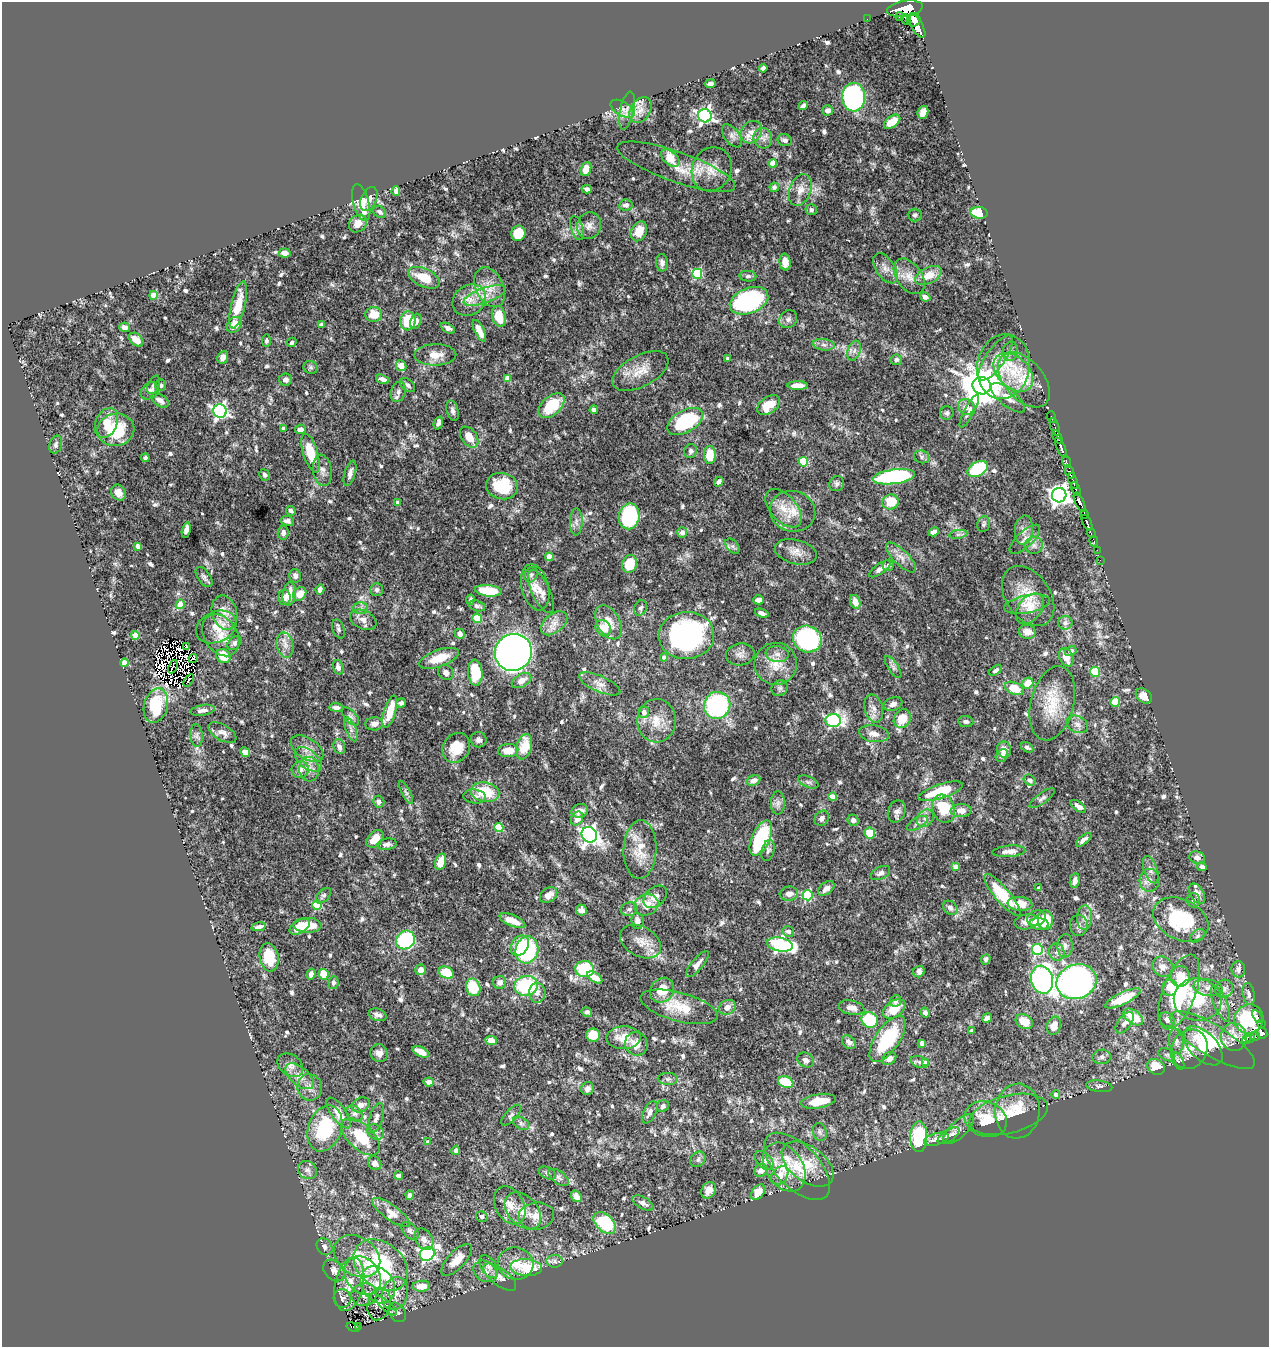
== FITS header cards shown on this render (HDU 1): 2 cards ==
NAXIS1  =                 1267
NAXIS2  =                 1345

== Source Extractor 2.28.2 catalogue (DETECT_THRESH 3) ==
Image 1267 x 1345 px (HDU 1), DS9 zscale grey, 1 PNG px = 1 image px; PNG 1271 x 1349 px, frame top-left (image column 1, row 1345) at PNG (2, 2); each listed source drawn as its Kron ellipse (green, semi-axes under 4 px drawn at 4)
Background 0.62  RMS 0.015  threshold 0.0452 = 3 sigma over >= 5 px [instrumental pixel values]
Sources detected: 739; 7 with non-positive FLUX_AUTO (blend fragments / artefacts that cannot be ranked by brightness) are neither listed nor drawn; of the other 732, the 500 brightest by FLUX_AUTO listed and drawn (232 fainter detections omitted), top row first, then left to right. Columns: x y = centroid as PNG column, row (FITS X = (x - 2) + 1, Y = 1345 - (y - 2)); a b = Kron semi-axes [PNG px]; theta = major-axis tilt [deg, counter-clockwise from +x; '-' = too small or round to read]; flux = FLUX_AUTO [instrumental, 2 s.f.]
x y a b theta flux
905 9 18 8 9 2500
900 17 4 2 - 48
867 19 2 2 - 3.2
906 19 6 3 -51 160
914 20 7 6 - 900
917 25 13 5 -58 1100
763 68 4 4 - 3.6
710 84 5 4 - 4.1
854 97 14 11 88 240
803 106 5 4 - 2.6
622 109 13 7 -30 5
627 110 19 7 78 6.4
640 110 14 10 59 9.8
828 110 5 5 - 4.7
923 112 7 5 72 8.6
705 116 7 6 - 350
892 122 9 5 38 16
751 132 12 10 54 8.6
732 136 13 7 -52 5.1
763 138 10 9 - 6
785 140 7 6 - 3.7
670 158 11 6 -39 19
773 163 4 4 - 19
676 167 62 15 -19 30
586 169 7 5 70 13
712 169 22 19 66 20
774 187 5 4 - 2.7
587 189 5 4 - 3.1
800 190 16 10 70 11
396 191 5 3 - 3.4
369 199 12 7 65 7.4
361 203 19 8 -74 21
626 205 7 5 7 4.6
811 210 6 5 - 3.3
380 212 7 5 -38 3.2
979 213 8 5 -9 39
915 215 7 6 - 2.6
358 224 10 8 42 12
589 226 13 12 - 7.8
577 228 12 6 -73 4.6
639 231 10 7 63 18
518 233 8 7 - 28
285 253 6 4 -7 7.9
785 262 8 5 -85 7.5
662 263 9 6 -86 4
885 268 17 9 -57 8.9
697 274 5 5 - 61
928 275 14 8 26 18
748 276 8 5 -5 2.7
909 276 20 12 -54 14
424 278 17 9 -25 24
490 287 21 14 -65 17
153 295 4 4 - 16
485 295 22 7 19 14
925 297 5 4 - 4.3
469 300 18 15 35 16
749 301 20 12 22 190
238 305 24 7 77 27
374 314 8 7 - 17
499 316 10 7 -74 20
788 319 9 8 - 4.3
408 321 9 7 81 36
416 321 8 5 69 4.8
234 325 8 6 54 17
321 325 4 3 - 5.3
124 327 5 4 - 3.5
448 328 7 4 -29 3.6
479 331 12 5 -64 11
136 340 8 5 -39 10
266 340 6 4 89 2.7
292 342 5 4 - 2.9
824 345 11 5 -7 4.6
854 351 10 6 71 4.5
1010 351 9 7 81 4.5
435 355 21 10 1 12
223 357 7 5 67 5.8
996 358 26 9 55 13
727 359 3 3 - 3.2
896 360 5 5 - 2.9
401 366 5 5 - 12
311 367 7 6 - 2.6
1003 367 32 26 79 47
640 371 31 15 28 20
1013 372 23 15 -43 31
383 379 7 4 -19 4.7
507 379 4 4 - 15
285 380 6 6 - 3.8
1024 380 32 19 -49 36
154 385 10 5 66 2.9
161 385 6 5 - 2.9
407 385 9 5 -39 3.4
798 386 10 4 0 11
982 386 9 8 - 3500
150 391 10 7 37 5.2
398 392 10 7 72 4.3
1008 398 21 8 -39 9.1
160 400 10 5 -33 7.2
769 405 13 8 37 26
552 406 16 9 42 42
966 407 8 8 - 6.7
594 410 4 4 - 3.8
220 411 7 6 - 290
453 411 10 6 -77 3.9
969 411 19 5 62 4.4
947 413 7 6 - 2.7
1051 417 6 2 -72 11
685 421 19 11 30 100
106 423 16 10 67 14
438 423 7 4 70 3.4
1055 427 9 2 -70 37
283 428 4 3 - 3.2
300 429 5 5 - 6.4
116 430 18 16 9 51
469 437 11 7 -54 14
1057 437 7 4 -61 540
56 445 9 6 74 3.4
1061 448 11 3 -65 570
691 451 7 6 - 3.2
310 453 20 7 -73 30
710 455 9 6 -87 25
922 457 8 6 -16 3.1
145 458 4 3 - 3
803 462 5 4 - 50
1067 462 6 2 -72 20
978 469 11 7 30 72
322 470 16 9 -82 7.2
1070 472 7 3 -64 180
350 473 13 5 74 5.5
265 475 6 5 - 2.8
894 477 21 7 8 160
1073 481 8 3 -71 160
719 482 5 4 - 4.1
837 484 8 7 - 2.9
502 486 16 13 -13 47
1076 489 7 3 -67 150
118 493 8 7 - 8.3
1059 495 7 7 - 650
397 502 3 3 - 3.1
890 502 8 7 - 24
1079 502 10 4 -65 830
783 508 23 13 -48 18
291 511 5 4 - 3.3
793 511 23 20 -16 23
1084 514 4 3 - 120
629 516 13 10 80 120
287 521 7 5 -8 3.9
576 522 13 6 89 5.1
1087 523 8 3 -63 430
983 524 8 6 71 2.7
186 530 8 4 77 5.8
1024 530 14 9 84 7.2
682 532 5 5 - 5.7
934 532 5 4 - 6.7
283 533 7 5 83 4.1
1091 533 5 3 - 43
958 534 9 4 8 2.8
1025 539 20 8 43 7.3
1094 541 5 3 - 29
1034 545 9 8 - 4.9
138 546 4 4 - 7.9
732 546 9 5 -51 2.7
1097 550 2 2 - 7.6
796 552 21 12 -15 12
549 557 4 4 - 19
901 557 20 7 -45 8.5
1100 560 2 2 - 2.7
630 564 9 7 73 30
888 565 6 5 - 2.8
880 569 12 5 36 5.4
531 575 8 6 58 3
295 576 7 5 -75 4.1
204 577 11 6 -55 3.2
535 587 23 13 -76 15
320 590 5 4 - 3.9
377 590 6 6 - 3.5
488 591 14 5 -6 37
541 591 23 9 -65 8.4
289 594 12 6 82 15
300 594 7 6 - 13
1028 596 33 22 -55 31
284 597 7 6 - 5.5
470 600 5 3 - 2.7
759 600 5 4 - 6.5
855 602 7 5 -73 10
180 604 5 4 - 19
1027 604 23 9 12 12
477 606 8 5 -17 3.5
360 608 7 6 - 3.4
640 608 8 6 66 2.7
1030 609 17 11 51 13
224 613 17 12 -75 13
762 613 7 3 -20 4.4
477 618 5 4 - 24
363 620 14 9 -26 7.6
609 622 18 11 -61 16
554 623 15 9 39 9.8
1065 623 7 7 - 4.8
216 627 21 15 24 22
603 628 8 7 - 14
338 629 10 6 -70 2.9
1027 632 8 7 - 11
460 634 5 5 - 4.9
135 635 4 4 - 24
221 635 23 16 -56 22
686 635 28 23 5 230
807 639 14 13 - 160
234 643 8 5 44 3.2
285 645 13 8 -77 7.6
187 647 4 2 - 5.8
1071 651 6 5 - 3.8
513 652 19 18 - 860
740 654 14 11 10 6.3
777 654 11 8 -7 6.1
223 656 8 6 -44 21
664 657 4 4 - 5.7
1066 657 10 6 -66 12
193 658 4 2 - 4
439 658 21 8 19 21
124 663 4 4 - 25
776 664 21 21 - 22
173 667 7 2 67 2.6
338 667 7 5 -74 4.9
893 667 12 5 -55 3.5
996 670 7 4 36 3.1
1095 672 5 5 - 60
446 673 8 7 - 4.6
475 673 13 7 -86 44
189 680 7 2 54 4.3
521 681 10 6 30 8.6
1028 683 6 5 - 20
600 684 22 8 -24 8.9
780 688 8 7 - 3
1014 688 10 6 -22 28
1144 696 9 6 -39 9.4
1115 702 5 5 - 25
401 703 5 4 - 3.6
1052 703 38 21 76 39
893 704 10 6 22 5.8
717 705 13 13 - 120
156 706 17 12 75 37
336 707 6 4 -6 4.4
874 708 14 9 -75 7.7
203 710 12 5 9 5.2
390 712 16 5 73 23
644 712 6 5 - 6.2
351 716 11 5 -48 3.3
902 719 10 8 58 20
833 720 8 6 3 180
656 721 21 19 87 23
966 722 7 5 -9 2.8
374 724 9 6 5 6.3
1077 724 11 8 -27 5.7
351 729 12 5 -68 4.2
222 733 16 7 -28 5.9
874 734 15 8 -9 7.8
197 736 11 6 -85 3.8
479 740 8 7 - 4.2
339 747 8 5 -73 4.6
524 747 13 7 75 27
1027 747 7 4 -29 3
456 748 15 13 57 26
307 749 18 10 -33 10
508 750 10 6 5 15
1004 750 8 7 - 9.9
245 752 5 4 - 7.8
1002 756 7 5 51 3.9
308 759 16 9 -39 10
300 769 9 8 - 7.4
309 769 12 10 -84 8
754 780 7 5 28 7.2
1030 780 6 5 - 3
808 782 10 5 -24 3
941 791 23 7 18 41
406 792 12 4 -62 2.8
485 792 14 9 -10 35
475 796 11 7 -6 4.1
832 797 4 4 - 19
1042 798 15 5 37 3.7
379 802 6 5 - 3.8
778 803 11 7 89 4.3
1078 806 9 4 -37 5
944 809 14 11 -71 36
580 811 8 6 17 8
897 811 11 8 68 5
961 811 10 6 4 9.4
577 818 7 5 57 9.9
822 818 8 6 55 4.8
925 818 9 7 50 5.5
853 820 5 5 - 3.7
917 823 11 5 30 4
499 827 4 4 - 50
870 833 5 5 - 18
589 835 8 7 - 410
761 838 19 9 66 78
375 839 10 7 48 14
1084 840 9 4 39 5.8
387 844 10 5 8 4.1
640 850 29 16 87 24
768 850 11 6 74 3.4
1009 851 16 5 4 7.8
1197 858 8 6 -19 5.2
441 862 8 5 73 15
956 867 4 4 - 10
1202 867 5 4 - 3.6
1151 870 14 7 -71 5.3
880 873 10 6 27 3.5
1149 880 11 10 - 6.7
1075 881 7 5 79 5
826 888 9 6 37 6.2
1039 888 4 4 - 2.8
789 894 9 7 5 6.7
1197 894 11 6 -60 6.8
549 895 9 7 35 8
807 895 5 5 - 84
1002 895 27 7 -50 52
323 896 9 5 47 2.6
655 897 13 9 40 9.1
1193 900 7 6 - 3.2
1020 904 12 7 -6 16
317 905 4 4 - 62
646 905 12 10 20 16
950 908 8 6 -40 4.6
629 909 8 7 - 3.4
581 910 5 5 - 5.6
1036 918 9 8 - 7.7
1084 918 12 7 87 5.9
1045 920 9 7 -85 29
1181 920 29 20 -25 85
512 921 14 5 -23 16
637 921 8 6 -82 5.7
1026 922 12 7 9 8.7
1039 924 9 6 -8 9.8
308 925 14 7 -1 25
1079 925 10 9 - 4.6
259 927 7 4 13 3.6
300 927 11 6 31 14
788 931 6 5 - 3.8
1198 936 8 5 38 3.1
405 940 10 9 - 130
640 942 22 14 -29 14
780 945 13 6 -12 230
520 946 11 8 60 16
1065 946 11 7 85 4.8
1037 949 5 5 - 110
527 950 13 11 76 110
1057 952 9 7 -75 4.2
269 957 14 9 -80 30
986 959 5 4 - 3.5
697 964 16 5 50 5.4
1163 967 11 9 -40 7.7
585 969 9 8 - 55
1238 969 8 7 - 3.6
421 970 5 5 - 8.3
919 972 6 5 - 5.5
446 973 8 5 -24 36
311 974 5 4 - 4.8
324 974 5 5 - 22
1180 976 10 9 - 15
595 977 8 4 -33 13
1042 980 14 10 -75 320
500 982 6 6 - 5.1
1076 982 20 17 20 420
333 983 6 5 - 3.1
526 986 11 10 - 82
473 987 9 7 -69 34
1170 988 8 7 - 15
1208 988 14 8 -10 8.4
1224 989 9 8 - 5.2
662 990 13 11 48 23
1179 992 39 16 69 100
537 993 10 8 -90 6
1249 994 11 6 -78 4.2
1123 998 19 6 25 35
1198 1000 24 21 -8 54
895 1001 6 5 - 3
1221 1004 19 6 -67 6.9
679 1007 40 14 -15 31
727 1007 9 7 29 7.7
852 1008 13 7 -13 6.4
894 1009 12 8 36 20
587 1012 5 4 - 3.5
925 1013 5 4 - 3.9
377 1015 9 6 -17 4.6
1133 1017 11 6 -36 26
1257 1017 7 3 -56 74
987 1018 5 4 - 4.4
1249 1019 15 14 - 100
870 1020 8 7 - 46
1167 1020 8 6 -41 5.4
1024 1022 9 7 -29 16
1125 1023 12 6 53 5.6
1261 1024 2 2 - 19
1054 1026 9 7 74 12
971 1031 4 3 - 3.1
1262 1033 5 5 - 220
593 1035 7 6 - 20
1256 1036 4 4 - 10
1234 1037 14 13 - 15
623 1038 17 11 2 16
1250 1038 5 4 - 20
887 1039 27 12 56 69
491 1040 6 4 -9 8.6
1212 1040 49 15 -32 58
1247 1040 4 3 - 11
1176 1041 12 7 -84 5.9
849 1042 8 6 -44 5.4
922 1043 4 4 - 4.8
636 1044 12 11 - 12
1203 1046 24 13 -45 32
1189 1049 20 17 61 24
421 1052 9 4 -27 10
379 1053 9 8 - 6.4
1167 1055 9 6 -28 3.1
1102 1057 9 7 2 3.9
889 1058 7 6 - 5.1
806 1060 9 7 -29 4.7
1178 1061 10 5 -63 3.4
920 1062 9 6 -17 3.5
926 1063 4 4 - 9.3
290 1065 14 10 -36 7.3
1156 1067 9 7 -31 24
299 1076 17 9 -41 10
668 1079 10 6 -2 3.3
429 1082 5 4 - 5.2
786 1082 8 5 -20 43
1099 1086 13 5 -8 3.4
310 1087 13 12 - 9.2
587 1088 6 6 - 5
1056 1094 4 4 - 4.3
818 1101 18 7 9 21
361 1105 9 7 23 7
663 1106 6 5 - 2.5
1017 1111 27 22 84 27
650 1112 12 6 64 5.1
339 1113 18 7 -55 16
355 1113 9 7 -42 3.6
1008 1114 40 19 14 31
511 1115 13 5 47 3.4
376 1118 15 6 73 5.1
986 1119 21 17 -21 30
521 1123 9 5 -30 3
325 1128 24 16 70 68
959 1129 20 8 43 7.9
375 1132 8 7 - 3.5
820 1132 9 7 -78 3.3
949 1135 12 6 32 4.2
361 1137 23 12 -43 37
919 1137 15 8 89 66
936 1139 12 6 16 7.6
428 1142 3 3 - 4.2
456 1150 4 4 - 3.6
698 1159 8 7 - 4.1
764 1161 12 7 -46 4.5
375 1163 7 6 - 6.2
808 1164 29 17 -37 30
797 1166 42 21 -46 43
784 1167 27 18 -56 35
307 1170 10 8 -42 4.9
761 1170 7 6 - 7.4
547 1173 9 5 -26 2.9
780 1175 10 7 51 9.3
399 1176 4 3 - 3.2
559 1177 12 6 -36 3.9
709 1190 9 6 60 9.3
758 1192 9 5 51 13
410 1195 4 4 - 4.9
576 1196 6 5 - 7
643 1203 11 6 -28 6.4
510 1205 20 14 -61 14
523 1211 21 14 -46 18
391 1212 22 7 -36 9.7
536 1216 18 13 7 12
482 1217 6 5 - 3.1
605 1223 13 8 -42 72
410 1231 11 6 -47 3.2
424 1239 11 8 -56 5
324 1247 9 7 -54 4.1
427 1254 7 6 - 230
357 1256 25 19 -36 25
457 1260 20 8 47 13
555 1261 8 6 -3 3.4
516 1264 18 16 -13 19
381 1265 30 22 -39 110
489 1267 13 7 -56 5.3
526 1268 16 8 -4 39
334 1270 12 9 -47 6
485 1271 13 9 -35 7.9
363 1276 21 16 -51 25
500 1277 19 8 -37 8.4
349 1284 27 14 78 20
378 1285 20 15 -55 22
421 1286 9 5 2 12
364 1294 13 11 16 8.3
395 1294 17 13 72 13
342 1298 9 8 - 4.1
379 1304 16 11 74 7.1
386 1306 13 5 -42 3.3
397 1312 10 8 -51 4.2
359 1326 3 3 - 6.9
353 1327 7 3 -18 41
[232 fainter detections neither listed nor drawn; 7 non-positive-flux detections neither listed nor drawn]